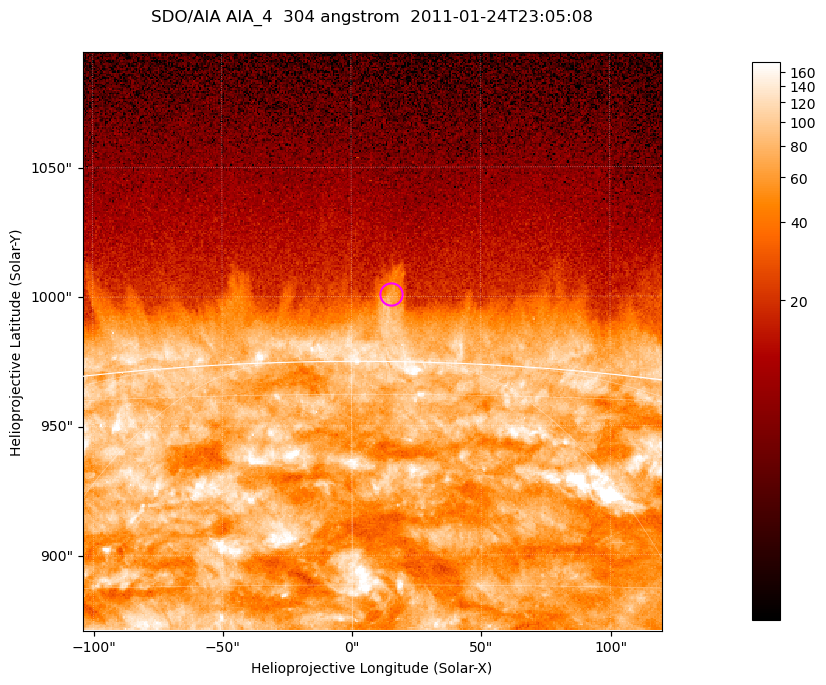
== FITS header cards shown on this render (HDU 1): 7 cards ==
TELESCOP= 'SDO/AIA '           / For AIA: SDO/AIA
INSTRUME= 'AIA_4   '           / For AIA: AIA_ATA1, AIA_ATA2, AIA_ATA3 or AIA_AT
WAVELNTH=                  304 / [angstrom] Wavelength
WAVEUNIT= 'angstrom'           / Wavelength unit: angstrom
DATE-OBS= '2011-01-24T23:05:08.124' / [ISO] Date when observation started; ISO 8
CTYPE1  = 'HPLN-TAN'           / CTYPE1; Typically HPLN
CTYPE2  = 'HPLT-TAN'           / CTYPE2; Typically HPLT

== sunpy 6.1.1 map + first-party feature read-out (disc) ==
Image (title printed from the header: SDO/AIA AIA_4  304 angstrom  2011-01-24T23:05:08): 373 x 373 px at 0.6 arcsec/px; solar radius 975 arcsec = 1625 px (partial field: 0.8% of the solar disc is inside the frame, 46% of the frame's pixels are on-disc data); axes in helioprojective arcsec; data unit not stated in the header (colour bar unlabelled)
Orientation: roll -0.132 deg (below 1 deg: not rotated)
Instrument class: DISC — disc imager (sunpy class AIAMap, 304 A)
Bright regions (active regions / flare kernels): reference = the on-disc median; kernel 3 px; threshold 5 sigma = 133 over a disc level ~72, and >= 1.15x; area >= 139 px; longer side >= 4 px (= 2.4 arcsec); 0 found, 0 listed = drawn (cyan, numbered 1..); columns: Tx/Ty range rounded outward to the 2 arcsec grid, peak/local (2 s.f.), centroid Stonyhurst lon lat
Off-limb structures (1.02-1.3 R_sun): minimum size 69 px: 6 found; the strongest spans PA ~0 deg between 1.02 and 1.04 R_sun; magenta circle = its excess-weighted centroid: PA ~0 deg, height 1.03 R_sun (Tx ~16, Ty ~1000 arcsec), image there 2.2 x the reference